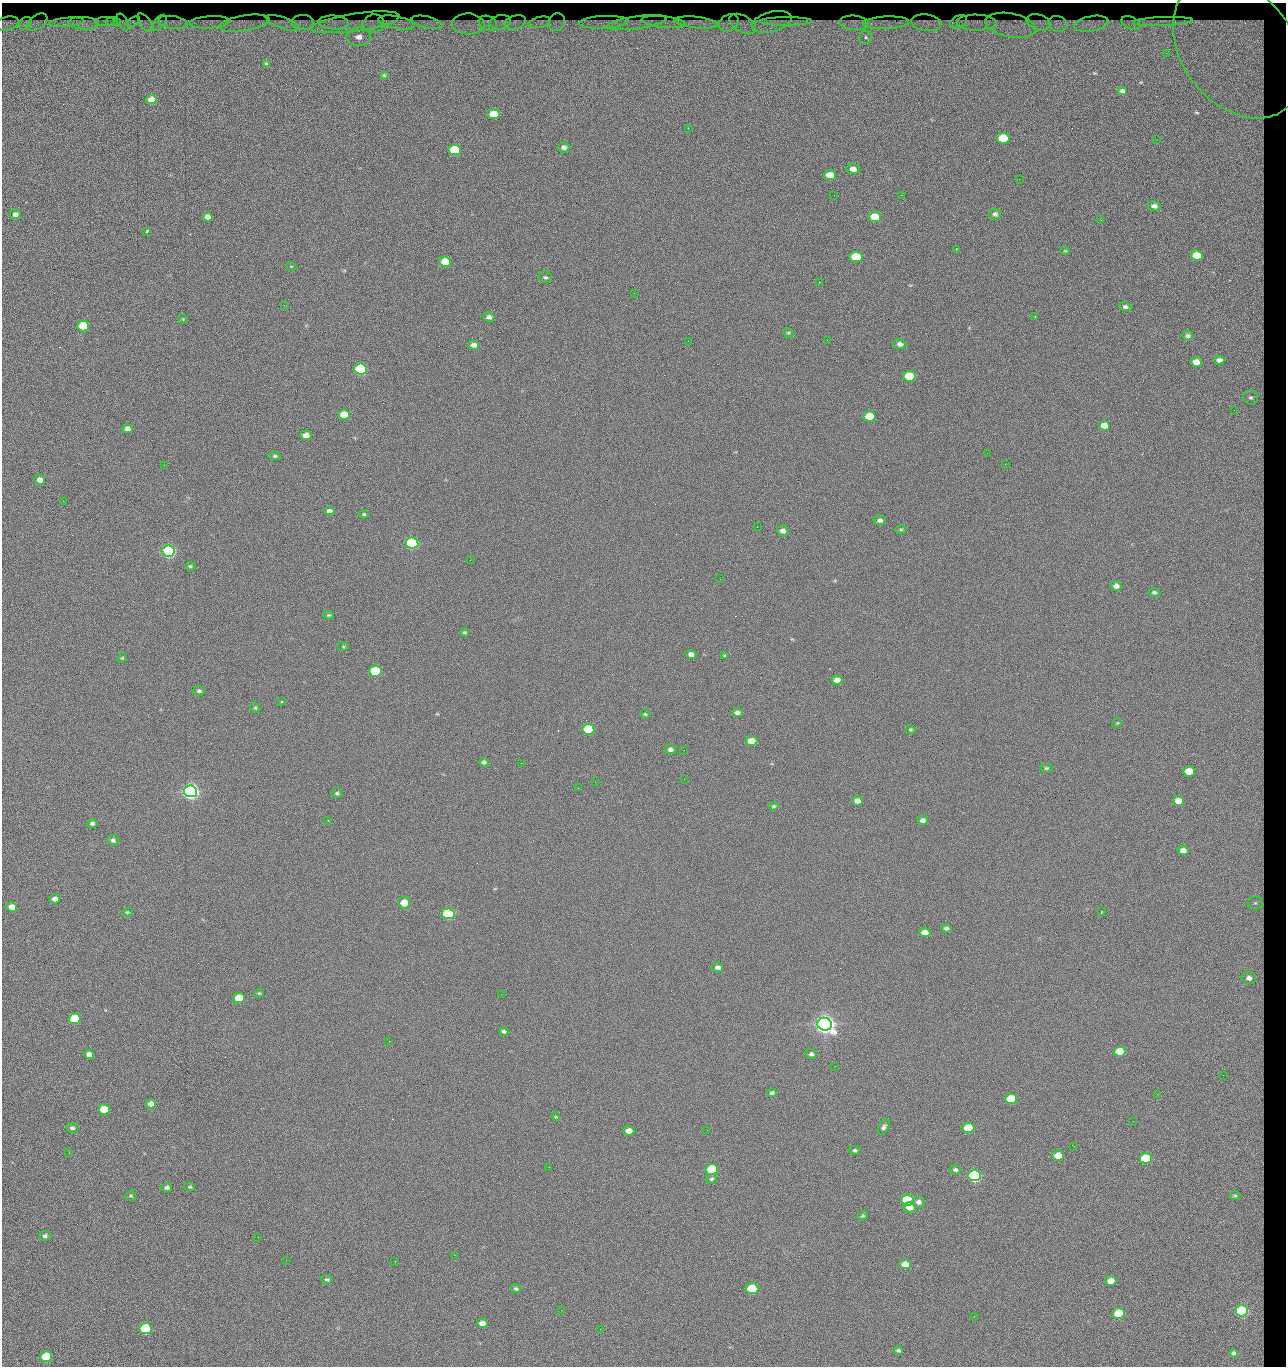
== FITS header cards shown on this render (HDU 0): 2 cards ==
NAXIS1  =                 1284 / length of data axis 1
NAXIS2  =                 1364 / length of data axis 2

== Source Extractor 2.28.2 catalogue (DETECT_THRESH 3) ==
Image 1284 x 1364 px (HDU 0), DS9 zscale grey, 1 PNG px = 1 image px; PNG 1288 x 1368 px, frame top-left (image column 1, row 1364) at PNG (2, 3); each listed source drawn as its Kron ellipse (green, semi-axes under 4 px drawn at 4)
Background 122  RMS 14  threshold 42.7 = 3 sigma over >= 5 px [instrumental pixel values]
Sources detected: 232; all 232 listed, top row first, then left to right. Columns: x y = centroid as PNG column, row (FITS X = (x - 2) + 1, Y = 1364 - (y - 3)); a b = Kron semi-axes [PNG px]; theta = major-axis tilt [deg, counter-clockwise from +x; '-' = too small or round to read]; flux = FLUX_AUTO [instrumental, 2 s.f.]
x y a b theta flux
105 21 10 4 3 2.6e+03
786 21 26 3 0 6.9e+03
1163 21 30 4 2 5.3e+03
37 22 11 7 36 2.0e+03
67 22 18 4 6 6.6e+03
113 22 8 4 -3 2.4e+03
123 22 9 5 -60 1.4e+03
133 22 7 4 33 1.9e+03
173 22 15 6 -9 5.3e+03
210 22 20 6 4 7.7e+03
303 22 11 7 3 3.3e+03
334 22 15 7 -3 5.2e+03
355 22 45 9 8 3.5e+03
396 22 18 6 -11 6.2e+03
427 22 16 6 -13 5.7e+03
500 22 11 7 10 3.7e+03
515 22 11 7 15 3.7e+03
539 22 11 5 13 4.5e+03
557 22 9 8 - 2.1e+03
604 22 25 6 3 8.9e+03
664 22 22 5 -6 6.7e+03
772 22 20 10 15 2.7e+03
958 22 9 6 29 2.6e+03
1039 22 12 7 -18 3.4e+03
7 23 11 7 14 4.2e+03
25 23 7 5 43 3.6e+03
83 23 15 6 -3 8.5e+03
145 23 11 5 -55 2.2e+03
160 23 9 5 55 2.2e+03
245 23 26 7 9 1.1e+04
283 23 17 6 -19 5.5e+03
488 23 9 7 -27 4.3e+03
637 23 30 6 8 8.6e+03
696 23 22 5 -6 9.1e+03
729 23 10 8 28 3.5e+03
854 23 15 7 -5 7.1e+03
886 23 23 6 3 1.0e+04
926 23 15 8 -6 5.9e+03
977 23 20 8 -1 7.6e+03
1131 23 10 6 -24 4.1e+03
374 24 10 9 - 5.2e+03
468 24 16 10 -2 7.2e+03
743 24 14 8 -29 5.1e+03
1058 24 9 8 - 5.6e+03
1091 24 17 7 10 9.2e+03
1011 25 25 12 -10 1.5e+04
359 37 12 9 1 1.2e+04
866 37 7 6 - 4.3e+03
1238 48 77 56 -52 4.0e+05
1166 53 2 2 - 1.1e+03
266 64 3 2 - 1.1e+03
384 75 4 3 - 6.5e+02
1122 91 4 4 - 2.2e+03
151 99 5 4 - 8.1e+03
493 114 6 5 - 2.2e+04
688 128 2 2 - 4.5e+02
1003 138 6 5 - 4.3e+04
1157 140 2 2 - 1.3e+03
564 147 5 5 - 3.6e+03
454 150 6 5 - 5.4e+04
853 169 6 5 - 6.4e+03
830 175 6 5 - 1.6e+04
1019 179 2 2 - 1.8e+03
834 195 2 2 - 2.2e+03
901 195 2 2 - 1.8e+04
1154 206 6 5 - 3.9e+03
15 214 6 5 - 4.9e+03
995 214 6 5 - 2.7e+03
207 217 5 4 - 5.9e+03
875 217 6 5 - 2.8e+04
1101 220 3 2 - 9.1e+02
147 231 3 2 - 1.2e+03
956 249 2 2 - 5.7e+02
1065 251 5 3 - 8.2e+02
1197 255 6 5 - 2.4e+04
856 257 6 5 - 4.1e+04
445 262 6 5 - 2.0e+04
291 266 5 3 - 6.5e+02
545 277 7 5 -19 2.0e+03
819 282 2 2 - 2.7e+04
634 293 3 2 - 7.1e+02
284 305 3 2 - 8.2e+02
1125 307 6 4 -20 2.7e+03
1035 316 2 2 - 7.5e+02
489 317 6 5 - 3.2e+03
183 319 5 4 - 1.0e+03
83 326 6 5 - 5.1e+04
788 333 5 4 - 1.3e+03
1188 336 5 5 - 2.1e+03
827 340 2 2 - 7.1e+02
688 341 2 2 - 3.3e+03
900 344 6 5 - 3.8e+03
474 345 5 4 - 4.9e+03
1219 360 5 4 - 3.8e+03
1196 362 6 5 - 9.8e+03
361 369 6 5 - 1.6e+05
909 376 6 5 - 4.0e+04
1251 397 7 7 - 2.8e+03
1234 410 2 2 - 1.3e+03
344 415 6 5 - 2.0e+04
870 416 6 5 - 3.3e+04
1104 426 6 5 - 9.8e+03
127 429 5 4 - 4.7e+03
306 435 5 4 - 9.3e+03
987 453 2 2 - 3.4e+03
275 456 6 4 -10 1.6e+03
1005 464 2 2 - 5.4e+02
164 465 2 2 - 3.2e+03
40 480 5 5 - 6.1e+03
63 501 3 2 - 1.0e+03
329 511 5 4 - 5.0e+03
364 514 5 4 - 1.4e+03
880 520 6 5 - 3.4e+03
757 527 2 2 - 5.1e+02
901 529 6 4 0 1.2e+03
783 531 6 5 - 5.0e+03
412 543 6 5 - 2.0e+05
168 551 6 5 - 3.2e+05
470 560 2 2 - 2.6e+03
190 566 5 3 - 1.5e+03
720 579 3 2 - 7.9e+02
1116 586 5 5 - 5.1e+03
1154 592 6 4 -10 2.1e+03
329 615 5 4 - 1.1e+03
465 632 4 3 - 1.5e+03
343 647 5 3 - 9.5e+02
691 654 5 4 - 5.0e+03
725 655 4 3 - 9.4e+02
122 658 5 4 - 1.0e+03
375 671 6 5 - 9.0e+04
837 680 5 4 - 7.2e+03
199 691 5 4 - 2.0e+03
281 702 3 2 - 1.4e+03
255 708 6 4 -42 1.3e+03
737 713 5 4 - 4.1e+03
645 714 5 4 - 1.2e+03
1117 723 5 4 - 9.7e+02
588 729 6 5 - 6.2e+04
910 730 5 4 - 1.2e+03
751 741 6 5 - 1.4e+04
670 749 5 4 - 3.4e+03
684 750 2 2 - 5.9e+02
484 762 5 4 - 2.5e+03
521 763 2 2 - 3.3e+03
1046 768 6 4 0 1.4e+03
1189 771 6 5 - 2.6e+04
684 779 2 2 - 2.1e+03
595 782 3 2 - 1.0e+03
578 788 2 2 - 4.2e+02
190 791 6 6 - 7.2e+05
337 793 6 5 - 1.5e+03
857 801 5 5 - 5.9e+03
1178 801 5 5 - 1.3e+04
774 806 5 3 - 1.3e+03
328 820 2 2 - 5.6e+02
923 820 5 4 - 4.0e+03
92 823 5 4 - 2.4e+03
113 840 5 5 - 2.3e+03
1183 850 6 5 - 6.1e+03
55 899 5 4 - 5.5e+03
404 903 6 6 - 1.3e+04
1255 903 8 6 -1 3.0e+03
12 907 5 5 - 9.5e+03
127 912 5 4 - 1.1e+03
1101 912 3 2 - 8.5e+02
448 914 6 5 - 1.2e+05
946 928 5 4 - 2.8e+03
925 933 5 4 - 9.4e+03
718 967 5 4 - 3.2e+03
1249 978 7 6 - 5.0e+03
259 993 5 4 - 1.0e+03
501 994 2 2 - 2.0e+03
239 998 6 5 - 3.2e+04
74 1019 6 5 - 5.3e+04
825 1024 7 6 - 1.2e+06
504 1031 5 4 - 1.9e+03
389 1041 2 2 - 5.5e+03
1120 1051 6 5 - 2.9e+04
89 1054 5 4 - 6.3e+03
811 1054 6 5 - 2.3e+03
835 1066 2 2 - 1.3e+03
1223 1075 2 2 - 1.6e+03
772 1093 5 4 - 2.2e+03
1157 1094 2 2 - 2.7e+03
1011 1099 6 5 - 4.8e+04
151 1104 5 4 - 6.9e+03
104 1109 6 5 - 3.1e+04
556 1117 4 3 - 8.3e+02
1133 1121 3 2 - 8.3e+02
884 1127 8 5 63 2.7e+03
72 1128 6 5 - 2.2e+03
968 1128 6 5 - 4.4e+04
707 1130 2 2 - 9.8e+02
629 1131 5 4 - 8.6e+03
1074 1146 2 2 - 4.1e+02
855 1150 5 4 - 1.7e+03
69 1153 2 2 - 2.5e+03
1058 1156 6 5 - 1.6e+04
1146 1158 6 5 - 5.7e+04
549 1167 2 2 - 9.5e+02
712 1169 6 5 - 7.8e+04
955 1170 6 5 - 2.3e+03
974 1176 6 5 - 2.8e+05
711 1179 6 4 30 1.6e+03
190 1187 5 4 - 1.2e+03
167 1188 5 4 - 2.6e+03
131 1196 5 5 - 1.4e+03
1235 1196 5 3 - 9.0e+02
907 1200 6 5 - 8.4e+04
919 1202 6 5 - 3.7e+03
909 1207 6 5 - 9.7e+03
863 1216 6 4 38 1.4e+03
45 1236 6 5 - 2.5e+03
258 1237 2 2 - 2.2e+03
454 1255 2 2 - 7.2e+03
286 1260 2 2 - 1.8e+03
395 1261 2 2 - 5.7e+03
905 1264 6 5 - 8.8e+03
327 1280 6 4 -5 1.9e+03
1111 1281 5 5 - 1.4e+04
516 1289 5 4 - 1.7e+03
752 1289 6 5 - 7.9e+04
561 1310 2 2 - 5.2e+02
1242 1311 6 5 - 1.9e+05
1119 1313 6 5 - 4.5e+04
974 1316 2 2 - 2.9e+03
482 1323 5 4 - 7.6e+03
146 1329 6 5 - 1.0e+05
600 1329 2 2 - 7.7e+02
898 1351 5 4 - 1.9e+03
1234 1353 4 4 - 2.9e+03
46 1357 6 5 - 5.3e+04

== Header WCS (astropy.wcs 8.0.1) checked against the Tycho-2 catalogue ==
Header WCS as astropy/WCSLIB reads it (CRVAL/CRPIX/CD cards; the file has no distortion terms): RA---TAN/DEC--TAN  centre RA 15:41:43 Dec +51:58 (235.43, +51.97 deg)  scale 1.26 arcsec/px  FOV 26.9' x 28.5'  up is +92 deg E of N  parity flipped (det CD > 0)
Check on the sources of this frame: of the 60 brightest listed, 10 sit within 2.0 arcsec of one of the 16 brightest Tycho-2 stars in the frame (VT <= 12.38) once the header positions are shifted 0.65 arcsec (0.65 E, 0.08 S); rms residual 0.89 arcsec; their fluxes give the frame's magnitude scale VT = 24.51 - 2.5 log10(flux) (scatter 0.24 mag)
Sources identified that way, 10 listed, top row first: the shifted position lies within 2.0 arcsec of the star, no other Tycho-2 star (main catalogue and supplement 1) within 4.0 arcsec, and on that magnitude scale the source's flux lands within +1.5 / -3 mag of the star's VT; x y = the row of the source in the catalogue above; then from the Tycho-2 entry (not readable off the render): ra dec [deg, ICRS J2000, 3 dp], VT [Tycho-2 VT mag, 2 dp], TYC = Tycho-2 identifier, HIP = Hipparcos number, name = IAU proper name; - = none
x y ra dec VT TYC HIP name
361 369 235.614 +52.064 11.61 3489-1132-1 - -
412 543 235.514 +52.049 11.19 3489-1407-1 - -
190 791 235.378 +52.130 9.31 3489-1322-1 76850 -
448 914 235.303 +52.042 11.52 3489-958-1 - -
825 1024 235.232 +51.912 9.59 3489-824-1 - -
974 1176 235.143 +51.862 10.97 3489-1016-1 - -
907 1200 235.131 +51.886 12.29 3489-908-1 - -
752 1289 235.084 +51.941 11.45 3489-1346-1 - -
1242 1311 235.062 +51.771 11.53 3489-1453-1 - -
146 1329 235.075 +52.152 11.74 3489-912-1 - -